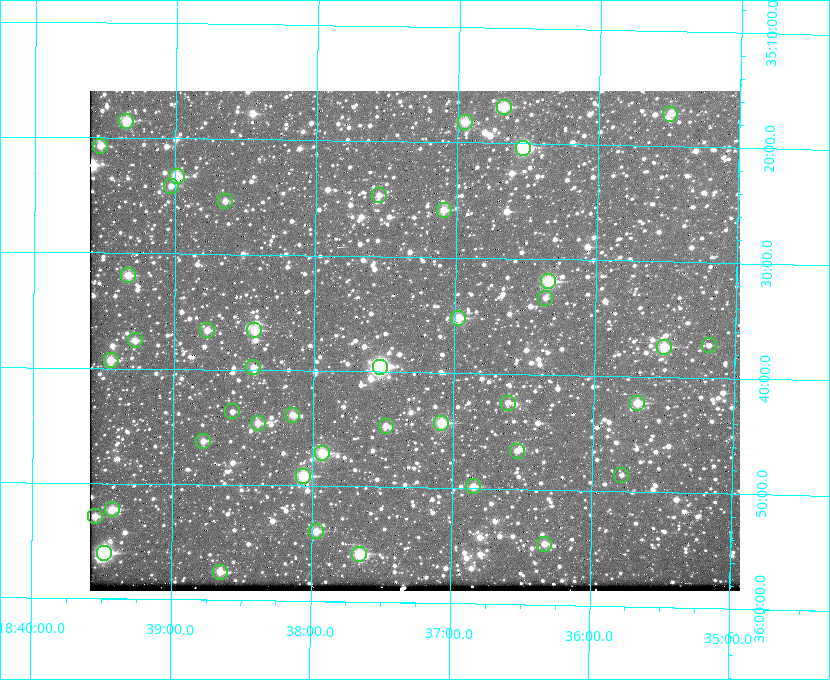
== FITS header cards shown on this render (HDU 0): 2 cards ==
NAXIS1  =                  650 / Width of table row in bytes
NAXIS2  =                  500 / Number of rows in table

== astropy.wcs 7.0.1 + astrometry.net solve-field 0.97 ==
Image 650 x 500 px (HDU 0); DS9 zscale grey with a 90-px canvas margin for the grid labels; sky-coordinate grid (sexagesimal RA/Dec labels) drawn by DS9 from the SOLVED WCS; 43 Tycho-2 reference stars matched to detected sources circled (green)
Header WCS: none
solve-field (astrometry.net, Tycho-2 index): SOLVED blind (the file carries no WCS)
Solved WCS: RA---TAN-SIP/DEC--TAN-SIP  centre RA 18:37:17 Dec +35:37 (279.32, +35.62 deg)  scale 5.21 arcsec/px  FOV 56.5' x 43.4'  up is +179 deg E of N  parity flipped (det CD > 0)
(file carries no celestial WCS; the grid is the blind solution)
Tycho-2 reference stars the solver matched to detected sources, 43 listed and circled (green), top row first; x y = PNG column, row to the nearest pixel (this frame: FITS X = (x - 90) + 1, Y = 500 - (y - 91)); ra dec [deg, ICRS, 3 dp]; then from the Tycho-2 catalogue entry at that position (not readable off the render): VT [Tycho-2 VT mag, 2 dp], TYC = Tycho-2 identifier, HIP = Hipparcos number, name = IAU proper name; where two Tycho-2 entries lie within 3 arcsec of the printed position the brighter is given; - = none
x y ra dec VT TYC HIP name
504 107 279.169 +35.281 10.53 2645-756-1 - -
670 114 278.873 +35.286 11.83 2632-1249-1 - -
126 121 279.838 +35.309 10.90 2645-842-1 - -
465 122 279.238 +35.303 11.12 2645-808-1 - -
100 146 279.884 +35.345 11.76 2645-919-1 - -
523 148 279.134 +35.339 9.91 2645-980-1 - -
177 176 279.747 +35.388 10.29 2645-648-1 - -
171 186 279.758 +35.402 11.51 2645-674-1 - -
379 195 279.388 +35.411 11.24 2645-612-1 - -
225 201 279.661 +35.423 11.63 2645-537-1 - -
444 210 279.273 +35.431 11.09 2645-464-1 - -
128 275 279.832 +35.532 10.61 2645-711-1 - -
548 281 279.085 +35.532 9.84 2645-710-1 - -
545 298 279.089 +35.556 12.25 2645-664-1 - -
458 318 279.243 +35.587 11.11 2645-606-1 - -
207 330 279.691 +35.610 11.17 2645-563-1 - -
254 330 279.606 +35.610 10.50 2645-565-1 - -
135 340 279.819 +35.626 11.93 2649-62-1 - -
709 345 278.797 +35.620 11.98 2632-1285-1 - -
664 347 278.877 +35.623 10.37 2632-1282-1 - -
111 360 279.862 +35.655 10.83 2649-120-1 - -
253 367 279.608 +35.663 11.57 2649-139-1 - -
380 367 279.382 +35.660 8.88 2649-136-1 91311 -
508 403 279.153 +35.708 11.59 2649-53-1 - -
637 403 278.922 +35.705 10.37 2636-96-1 - -
232 411 279.644 +35.727 11.73 2649-34-1 - -
292 415 279.537 +35.731 11.00 2649-31-1 - -
258 423 279.598 +35.743 11.39 2649-19-1 - -
441 423 279.271 +35.739 10.27 2649-22-1 - -
386 426 279.370 +35.745 11.39 2649-20-1 - -
203 441 279.695 +35.771 11.56 2649-1228-1 - -
517 451 279.136 +35.778 11.49 2649-1247-1 - -
322 453 279.483 +35.786 9.96 2649-1276-1 - -
621 475 278.947 +35.810 12.41 2636-73-1 - -
303 476 279.516 +35.819 10.07 2649-1464-1 - -
473 486 279.212 +35.831 10.99 2649-1529-1 - -
112 509 279.857 +35.871 10.88 2649-1588-1 - -
95 516 279.887 +35.881 11.51 2649-1554-1 - -
316 531 279.492 +35.899 10.86 2649-1492-1 - -
544 544 279.083 +35.912 11.42 2649-1448-1 - -
104 553 279.871 +35.934 9.15 2649-1364-1 91485 -
359 554 279.414 +35.931 10.32 2649-1381-1 - -
220 572 279.662 +35.960 11.12 2649-1270-1 - -